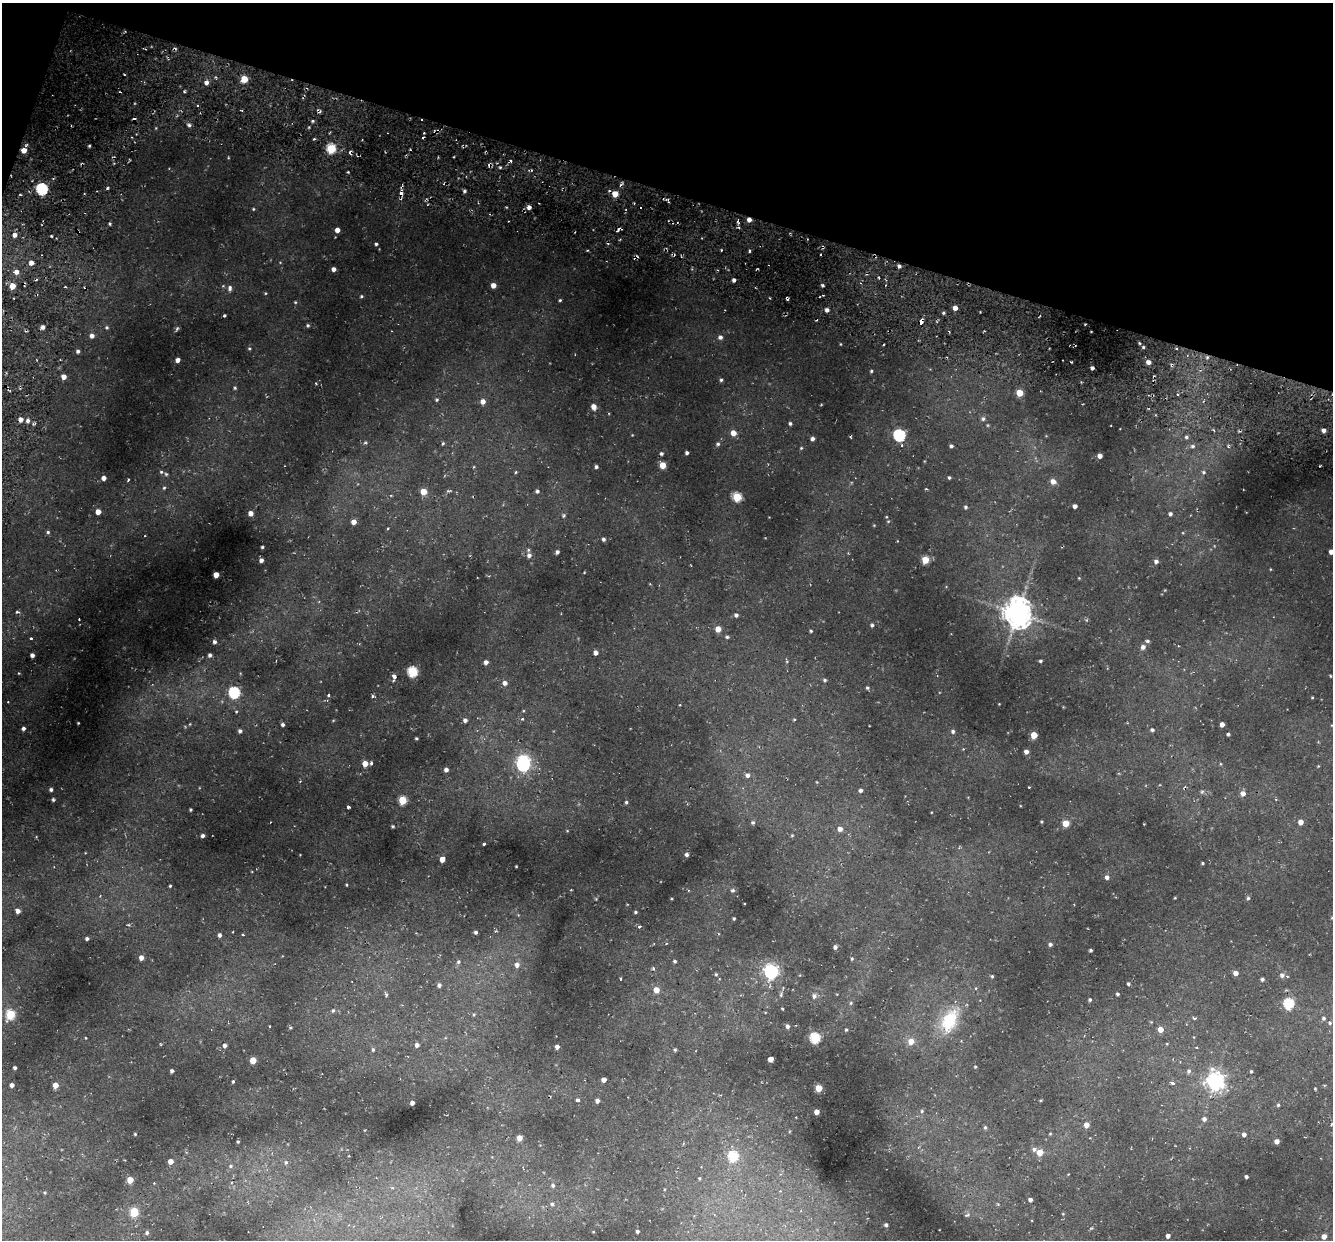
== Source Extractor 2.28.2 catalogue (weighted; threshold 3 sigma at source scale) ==
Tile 2 of 4 x 4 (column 2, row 1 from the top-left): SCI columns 1353-2683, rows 4083-5320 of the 5450 x 5447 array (HDU 1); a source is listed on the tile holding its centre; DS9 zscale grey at full resolution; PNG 1335 x 1242 px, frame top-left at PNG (2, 3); no overlay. Shown black and unused: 16% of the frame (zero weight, under 2 of 3 exposures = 6% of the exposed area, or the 3 px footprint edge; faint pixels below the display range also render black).
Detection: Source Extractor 2.28.2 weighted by HDU 2 'WHT'; one run over the whole footprint, this tile lists its part. Background 0.0372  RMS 0.0052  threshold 0.0235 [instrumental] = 3 sigma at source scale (4.5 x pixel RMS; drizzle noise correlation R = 1.50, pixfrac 1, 0.05/0.05 arcsec/px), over >= 5 px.
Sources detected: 312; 1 inside a brighter object's white glare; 10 cosmic-ray / hot-pixel residue — not listed; the other 301 listed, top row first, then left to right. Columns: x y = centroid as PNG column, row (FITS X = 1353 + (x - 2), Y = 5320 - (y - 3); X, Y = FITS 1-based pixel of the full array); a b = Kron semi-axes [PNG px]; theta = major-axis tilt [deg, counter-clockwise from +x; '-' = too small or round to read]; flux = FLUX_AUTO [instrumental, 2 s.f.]
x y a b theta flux
244 79 5 4 - 12
207 82 6 5 - 1.8
312 121 4 4 - 0.7
189 125 5 4 - 1
89 146 3 2 - 0.54
331 149 5 5 - 30
24 150 5 5 - 4.7
511 161 3 2 - 0.6
500 167 4 3 - 0.62
42 189 5 5 - 69
465 191 4 3 - 0.95
615 194 4 4 - 9.2
529 207 5 4 - 2.4
253 209 4 4 - 0.48
749 220 4 4 - 2.7
110 224 4 3 - 0.61
337 230 4 4 - 3.3
15 235 5 5 - 2.3
376 244 3 3 - 0.77
721 250 3 2 - 0.51
749 251 4 3 - 0.59
31 263 5 4 - 2.5
899 266 4 3 - 1.2
334 269 4 4 - 2.2
16 272 6 5 - 3
734 280 4 3 - 1.7
493 285 4 4 - 3.7
823 285 4 3 - 0.82
12 286 5 4 - 7
230 288 7 6 - 1.5
361 296 4 3 - 0.64
560 300 3 3 - 0.59
295 302 4 4 - 0.51
955 308 4 4 - 2.9
827 310 4 4 - 1.7
943 313 4 3 - 0.71
224 315 4 3 - 0.57
921 322 6 4 78 2.1
308 325 4 4 - 0.76
43 327 5 4 - 1.9
107 327 5 5 - 0.78
177 329 6 4 47 0.78
92 336 5 5 - 2.2
720 337 6 6 - 1.6
1139 343 5 3 - 0.48
840 344 4 3 - 0.36
1143 347 4 3 - 0.63
249 348 5 4 - 0.65
78 351 4 4 - 1.1
1207 357 5 4 - 0.85
177 360 4 4 - 2.3
1148 362 4 4 - 2.4
1092 368 3 3 - 1
871 371 4 4 - 0.66
64 377 5 5 - 2.9
721 380 4 4 - 0.94
235 388 5 4 - 0.73
1020 393 5 5 - 11
1178 394 3 2 - 0.48
437 400 5 4 - 0.69
483 401 5 5 - 2.9
594 407 5 4 - 4.1
21 419 5 4 - 2.8
983 419 6 5 - 1.2
28 421 5 5 - 1.6
790 423 4 4 - 0.91
1324 430 4 3 - 1.9
733 433 5 5 - 4.7
899 435 6 5 - 64
1186 437 5 5 - 0.99
812 439 4 4 - 1.6
365 443 6 4 1 0.6
443 443 4 4 - 0.54
718 444 5 4 - 0.86
902 445 4 3 - 0.5
951 446 4 3 - 0.95
1193 446 7 6 - 1.3
801 448 4 4 - 0.54
661 453 4 4 - 1
687 453 4 3 - 1.2
1100 456 4 4 - 2.9
663 465 5 4 - 8.4
596 467 4 4 - 1.1
161 472 5 5 - 0.95
516 472 5 3 - 0.48
1203 472 6 5 - 0.83
949 477 3 3 - 0.7
104 478 4 4 - 2.3
128 480 3 3 - 1.1
1053 481 6 5 - 3.3
164 488 5 4 - 0.67
537 491 4 4 - 1.1
423 492 5 4 - 9.1
737 497 5 5 - 24
1075 506 4 4 - 2
966 507 5 4 - 0.91
98 512 4 4 - 4.8
251 513 4 4 - 3.3
1170 514 4 4 - 1
563 515 6 5 - 0.78
888 521 5 3 - 0.42
354 522 4 4 - 3.7
874 525 3 3 - 0.34
387 529 4 3 - 0.51
48 532 5 4 - 0.73
603 539 4 4 - 1.1
262 547 3 3 - 0.62
557 552 4 3 - 1.1
1331 552 4 4 - 2.9
529 555 6 6 - 2.1
261 560 4 4 - 1.9
925 560 5 5 - 13
1156 561 5 4 - 1.4
216 575 4 4 - 4.9
1079 578 4 3 - 0.38
17 612 5 3 - 0.74
1018 613 9 8 - 700
736 615 4 4 - 1.4
79 619 3 2 - 0.4
872 625 4 3 - 1
718 629 5 5 - 5.2
811 631 4 3 - 0.64
727 637 4 4 - 0.78
31 638 3 3 - 1.5
1147 641 5 4 - 0.91
214 642 4 4 - 1.2
1143 647 5 5 - 2.1
596 653 4 4 - 2.5
32 655 4 4 - 1.6
210 655 4 4 - 1.2
787 661 6 4 -89 0.6
1040 661 3 3 - 0.8
486 662 4 4 - 2.1
412 672 5 5 - 34
18 673 3 2 - 0.5
394 677 4 3 - 6.7
825 680 5 4 - 0.83
505 683 6 5 - 2.3
867 688 5 4 - 0.7
234 692 6 5 - 54
329 695 3 3 - 1.2
373 696 4 4 - 0.73
1312 698 5 3 - 0.4
680 705 3 2 - 0.34
236 711 5 3 - 0.44
522 719 4 3 - 0.53
794 719 5 3 - 0.42
465 720 5 5 - 1.6
78 723 2 2 - 0.38
1222 724 4 4 - 2.4
283 725 4 4 - 1
23 728 3 3 - 1.3
1152 730 5 4 - 1
240 731 4 4 - 1.2
953 731 5 4 - 1.1
1228 734 3 3 - 0.64
1034 735 4 4 - 9.6
416 738 3 3 - 0.56
963 749 3 3 - 0.35
1026 752 4 4 - 2.1
371 763 5 3 - 0.71
365 764 4 4 - 5.3
523 765 7 6 - 93
446 770 4 4 - 1.8
748 775 5 5 - 1.7
51 790 4 3 - 1.1
861 790 3 3 - 1.4
1243 793 5 5 - 2.9
53 800 4 3 - 0.68
403 800 5 5 - 18
626 802 4 4 - 0.8
348 807 3 3 - 1
190 810 3 3 - 0.6
753 822 5 4 - 0.81
1041 822 3 2 - 0.5
1301 822 5 4 - 3.8
1066 823 5 4 - 9.3
393 826 4 3 - 0.55
840 829 5 5 - 2.5
792 835 4 4 - 0.47
203 836 4 3 - 1.3
484 844 3 3 - 2.6
687 855 4 4 - 1.1
442 859 4 4 - 5
1202 863 3 3 - 0.47
516 866 3 2 - 0.31
1107 877 5 5 - 1.7
347 885 4 2 - 0.41
170 886 3 3 - 0.51
732 890 5 5 - 0.88
100 895 4 3 - 0.51
1175 898 3 2 - 0.34
1248 898 4 4 - 0.75
18 911 4 4 - 2.3
635 912 3 3 - 0.63
734 918 3 3 - 0.66
639 927 4 3 - 0.93
476 932 4 4 - 0.98
220 935 5 4 - 1.1
243 935 3 3 - 0.71
87 939 4 4 - 1
1050 944 5 4 - 1.1
835 947 4 4 - 1.3
1091 950 3 3 - 0.83
141 957 4 4 - 2.8
852 958 4 3 - 0.56
675 961 4 3 - 0.79
458 962 5 5 - 0.98
517 965 6 6 - 2.5
653 968 4 3 - 0.67
771 972 6 6 - 120
1236 973 4 4 - 3.2
716 974 5 4 - 0.62
1282 975 6 6 - 1.9
992 976 4 4 - 0.58
621 978 3 3 - 0.81
1262 979 4 3 - 1
1128 984 3 3 - 0.92
439 985 4 4 - 1.2
656 990 5 5 - 5.2
781 994 8 5 80 0.9
1117 994 3 3 - 0.87
387 995 5 3 - 0.6
814 996 7 6 - 1.4
1090 999 4 3 - 0.81
851 1003 5 4 - 0.59
1289 1004 5 5 - 38
782 1009 3 2 - 0.44
333 1010 6 4 62 0.85
10 1014 5 5 - 24
474 1014 4 4 - 0.55
1194 1018 5 3 - 0.78
1324 1018 5 5 - 0.95
949 1020 34 20 65 22
1330 1023 5 5 - 0.7
269 1026 3 2 - 0.4
787 1026 5 4 - 1.3
290 1028 5 4 - 0.56
1161 1029 4 4 - 4.7
846 1030 4 3 - 0.58
86 1038 4 2 - 0.32
815 1038 5 5 - 38
911 1041 6 5 - 5.4
225 1045 4 4 - 1.5
417 1045 4 4 - 1.8
557 1047 4 4 - 1.9
373 1050 6 4 -89 0.77
675 1050 4 4 - 0.71
771 1059 4 4 - 4.1
253 1060 4 4 - 8.8
15 1068 3 3 - 0.89
172 1071 4 3 - 0.84
1189 1071 7 6 - 1.2
1251 1071 3 3 - 0.59
604 1080 4 4 - 2.9
233 1081 4 3 - 0.54
1215 1081 7 7 - 200
1172 1083 4 3 - 1.5
12 1085 4 4 - 2
55 1085 4 4 - 5.1
819 1088 5 4 - 11
1315 1089 3 3 - 0.39
577 1100 3 3 - 2.2
597 1101 4 4 - 1.6
412 1103 4 4 - 1.9
1278 1105 4 4 - 0.69
922 1111 5 4 - 0.71
817 1112 4 4 - 3.9
1204 1119 5 5 - 1.6
1086 1125 5 4 - 3.9
985 1127 5 4 - 0.75
135 1134 3 3 - 0.46
1050 1134 5 3 - 0.42
1244 1134 4 4 - 1.9
519 1138 4 4 - 4.9
1277 1141 5 5 - 2.1
238 1142 3 3 - 0.58
1034 1149 6 6 - 1.3
1040 1152 5 5 - 7.2
733 1156 5 5 - 30
171 1161 4 4 - 3.9
286 1162 6 5 - 1.2
231 1166 6 5 - 0.82
1246 1177 3 3 - 1
699 1178 5 4 - 0.57
130 1180 4 4 - 8
553 1185 6 5 - 1.2
665 1189 5 3 - 0.42
780 1191 5 4 - 0.83
45 1193 4 4 - 0.56
1030 1200 4 4 - 1.7
552 1204 5 5 - 1.1
134 1212 6 5 - 17
1063 1214 4 3 - 0.34
967 1215 9 5 15 1.1
886 1225 5 4 - 1.1
637 1231 4 4 - 1
147 1232 6 5 - 0.88
593 1232 4 3 - 0.43
1168 1236 4 4 - 2.3
1324 1236 4 4 - 2.8
Overlapping masked pixels (flux is a lower limit): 4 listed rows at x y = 24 150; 749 220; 921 322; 1207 357
Isophote crosses this tile's border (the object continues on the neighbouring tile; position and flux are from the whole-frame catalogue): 1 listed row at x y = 1331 552